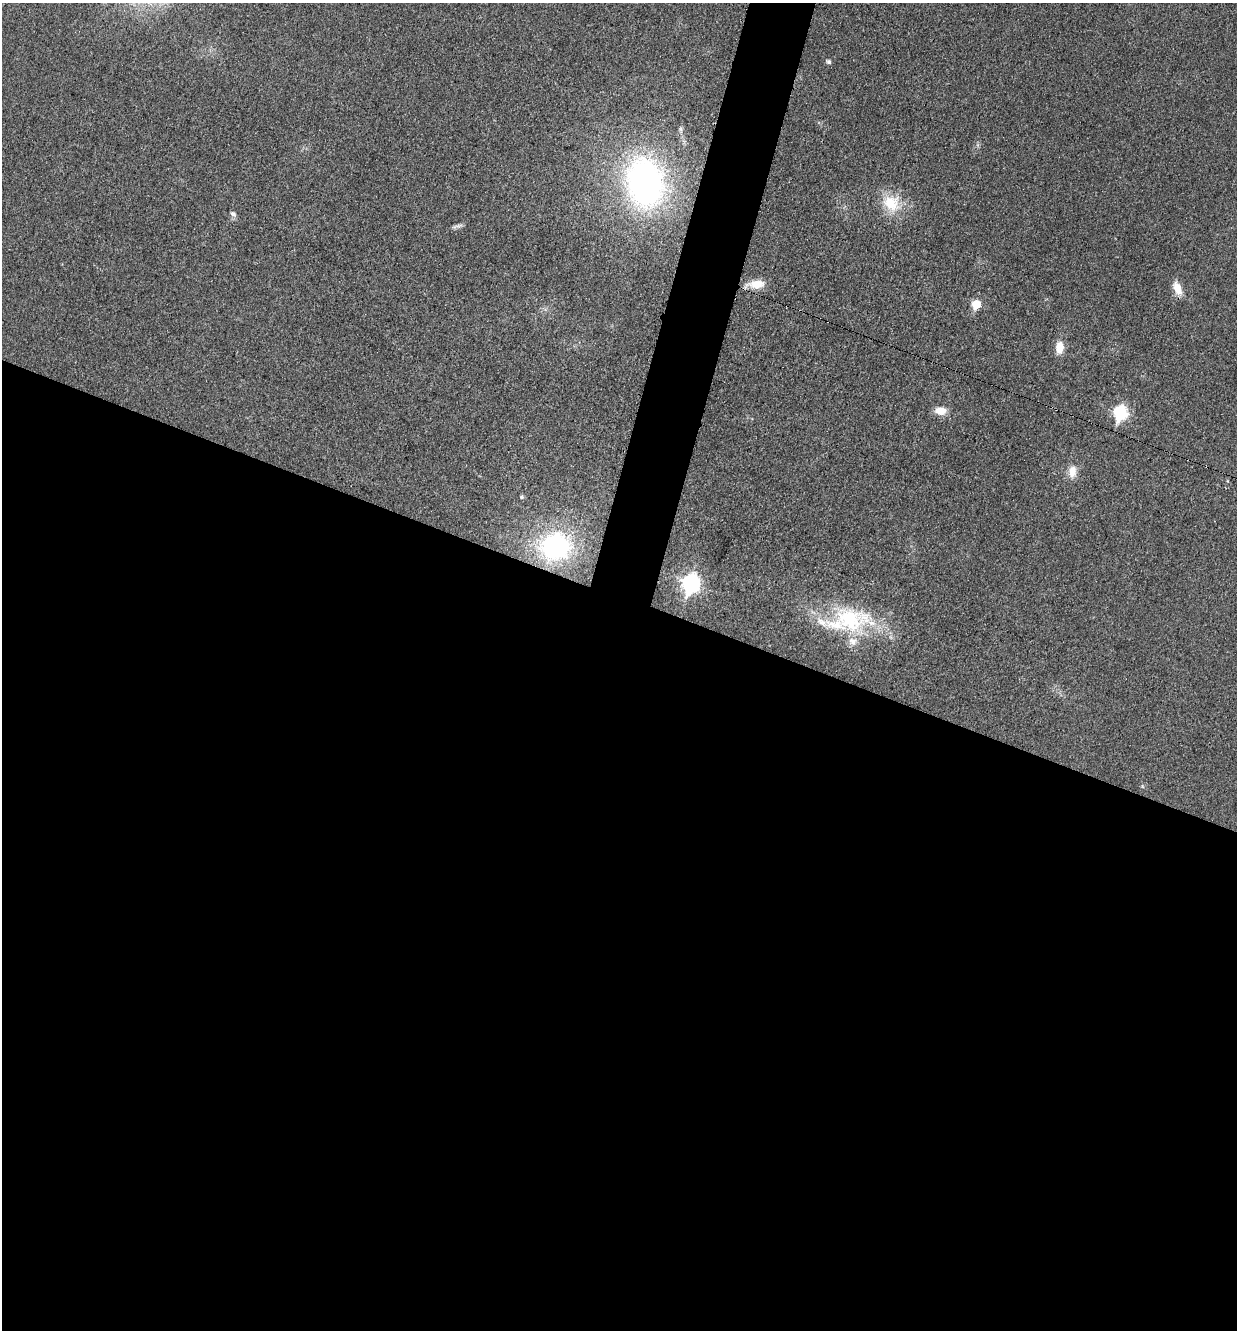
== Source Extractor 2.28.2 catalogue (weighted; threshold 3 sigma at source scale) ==
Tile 14 of 4 x 4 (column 2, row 4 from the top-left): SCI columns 1508-2742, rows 11-1338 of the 5351 x 5330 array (HDU 1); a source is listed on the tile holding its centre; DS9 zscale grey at full resolution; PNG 1239 x 1332 px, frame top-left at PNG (2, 3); no overlay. Shown black and unused: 58% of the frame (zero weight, under 3 of 4 exposures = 1% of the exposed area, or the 3 px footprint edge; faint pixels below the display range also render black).
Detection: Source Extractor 2.28.2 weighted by HDU 2 'WHT'; one run over the whole footprint, this tile lists its part. Background 0.0553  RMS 0.0054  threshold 0.0241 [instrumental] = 3 sigma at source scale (4.5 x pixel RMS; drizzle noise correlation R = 1.50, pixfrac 1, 0.05/0.05 arcsec/px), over >= 5 px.
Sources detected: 19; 3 inside a brighter listed object's ellipse — not listed separately; the other 16 listed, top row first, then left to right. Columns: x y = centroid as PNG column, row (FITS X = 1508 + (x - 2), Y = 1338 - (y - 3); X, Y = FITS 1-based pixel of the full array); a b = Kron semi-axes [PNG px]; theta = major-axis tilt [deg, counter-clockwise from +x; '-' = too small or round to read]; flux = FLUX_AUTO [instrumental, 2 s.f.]
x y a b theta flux
829 62 6 4 -31 1.5
645 182 37 27 -82 200
891 203 26 23 -38 18
233 214 7 6 - 2
457 226 17 4 16 1.7
756 284 26 11 6 8
1177 288 18 9 -65 6.4
976 304 6 5 - 19
1059 347 13 8 86 7.9
941 411 12 8 -2 7.1
1120 413 8 7 - 61
1072 472 16 10 82 5.9
521 497 6 5 - 1
555 546 33 28 12 79
691 583 9 7 73 160
851 619 60 33 -8 53